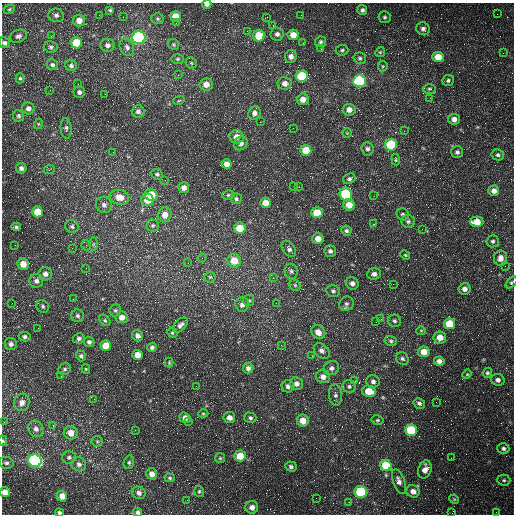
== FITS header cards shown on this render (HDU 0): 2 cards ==
NAXIS1  =                  512 /fastest changing axis
NAXIS2  =                  512 /next to fastest changing axis

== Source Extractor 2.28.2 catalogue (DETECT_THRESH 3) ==
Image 512 x 512 px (HDU 0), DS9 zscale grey, 1 PNG px = 1 image px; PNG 516 x 516 px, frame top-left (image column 1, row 512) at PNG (2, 3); each listed source drawn as its Kron ellipse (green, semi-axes under 4 px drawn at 4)
Background 1780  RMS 45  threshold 136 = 3 sigma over >= 5 px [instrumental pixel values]
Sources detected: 246; all 246 listed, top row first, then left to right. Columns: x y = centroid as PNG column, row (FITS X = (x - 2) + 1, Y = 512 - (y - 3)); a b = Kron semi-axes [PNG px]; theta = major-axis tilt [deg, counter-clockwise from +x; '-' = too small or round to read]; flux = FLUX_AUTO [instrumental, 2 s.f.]
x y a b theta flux
207 4 5 3 - 10000
9 9 6 4 31 4100
110 10 4 3 - 3600
362 10 5 4 - 7300
497 14 2 2 - 1800
56 15 8 7 - 9800
99 15 2 2 - 1500
301 15 3 2 - 2800
175 16 5 5 - 37000
123 17 2 2 - 1400
267 17 3 3 - 2300
385 17 6 6 - 5900
157 19 6 5 - 4900
79 21 6 6 - 24000
176 23 2 2 - 2100
273 25 2 2 - 1500
423 29 7 6 - 11000
247 31 2 2 - 2200
277 34 6 6 - 10000
293 35 5 5 - 32000
18 36 9 6 19 9600
51 36 3 2 - 4900
259 36 6 6 - 76000
139 37 6 6 - 610000
320 42 5 5 - 5600
4 43 6 5 - 8100
76 43 5 5 - 83000
303 43 2 2 - 1700
173 44 6 5 - 4300
107 45 7 6 - 11000
51 47 7 6 - 6500
127 47 9 7 -64 11000
321 49 3 2 - 4100
342 50 6 5 - 5900
380 52 5 4 - 3900
503 53 2 2 - 1800
291 56 6 5 - 16000
438 57 5 5 - 48000
360 58 6 5 - 6100
177 59 6 5 - 4900
191 63 6 5 - 4300
52 65 6 5 - 7400
71 65 6 5 - 7600
383 66 5 5 - 4400
178 75 3 3 - 2100
302 76 6 5 - 140000
20 78 5 4 - 4500
448 80 6 5 - 6900
360 81 6 6 - 430000
285 83 7 6 - 17000
78 84 2 2 - 1400
206 84 6 6 - 25000
430 89 6 4 1 5300
50 90 2 2 - 1500
79 92 6 5 - 8600
105 94 3 2 - 3900
430 98 3 2 - 2500
303 99 6 6 - 24000
179 100 6 3 20 3300
28 108 6 6 - 14000
349 110 6 6 - 21000
138 111 6 6 - 10000
254 113 7 6 - 16000
19 116 6 5 - 5700
454 119 6 5 - 17000
260 122 2 2 - 1900
38 124 5 3 - 3200
66 128 10 5 -86 7400
293 128 3 2 - 3300
404 131 2 2 - 1500
347 133 5 5 - 3500
236 137 7 6 - 24000
241 143 7 6 - 9100
391 145 6 6 - 150000
368 149 7 6 - 9600
306 150 5 5 - 55000
113 152 2 2 - 1500
457 152 6 6 - 7600
498 155 6 5 - 6200
396 160 6 3 -85 3900
227 164 5 5 - 21000
21 168 5 5 - 9600
49 170 6 3 20 3300
157 174 6 5 - 6100
349 179 6 5 - 7200
165 180 2 2 - 1500
293 186 2 2 - 1300
299 187 2 2 - 4800
184 188 5 5 - 17000
494 191 5 5 - 17000
346 194 7 6 - 210000
151 195 6 6 - 70000
228 195 6 5 - 4800
374 196 3 2 - 2400
119 197 10 7 -11 37000
236 199 6 5 - 6600
147 200 6 6 - 39000
266 203 5 5 - 36000
104 205 8 8 - 13000
349 205 6 5 - 37000
37 212 5 5 - 51000
317 213 5 5 - 69000
403 214 6 6 - 7400
165 215 7 7 - 26000
408 221 7 6 - 6900
477 222 7 5 -1 51000
374 224 3 3 - 1800
153 225 6 6 - 6100
16 227 4 4 - 4700
72 227 7 6 - 7600
240 228 6 5 - 58000
422 229 2 2 - 1200
346 231 5 5 - 6300
318 239 5 5 - 27000
493 241 6 6 - 7300
93 244 6 4 88 5100
15 245 2 2 - 1500
86 245 5 5 - 4800
72 248 2 2 - 1700
289 249 9 6 -53 10000
330 251 6 5 - 8700
405 255 5 4 - 4200
202 258 4 4 - 3900
500 258 7 6 - 18000
234 261 7 6 - 52000
188 263 3 3 - 1400
23 264 6 5 - 34000
505 266 2 2 - 2600
86 268 2 2 - 1300
291 271 7 6 - 8000
45 274 7 6 - 14000
374 274 7 5 7 11000
210 277 5 5 - 4600
273 278 4 4 - 3100
36 281 7 7 - 12000
352 283 6 6 - 13000
511 283 7 4 46 4600
393 284 2 2 - 1800
295 285 6 5 - 5200
465 289 6 6 - 14000
333 291 7 6 - 7200
73 299 2 2 - 1900
249 300 5 5 - 5700
12 303 2 2 - 2300
276 303 2 2 - 5800
242 304 7 7 - 17000
346 304 7 7 - 8500
43 306 7 6 - 6600
115 310 6 5 - 5200
78 316 6 6 - 6800
122 317 6 6 - 20000
381 319 3 2 - 4300
105 320 6 4 -49 4800
394 321 6 6 - 7000
376 322 2 2 - 1700
449 324 5 5 - 92000
180 325 9 5 46 11000
38 328 2 2 - 1500
421 331 5 4 - 3800
318 332 7 6 - 24000
172 333 5 4 - 4400
137 336 6 5 - 14000
25 337 6 5 - 7900
440 337 6 6 - 34000
79 338 6 5 - 8000
391 341 6 5 - 6200
89 342 5 5 - 8000
11 344 6 6 - 9800
106 345 5 5 - 45000
281 345 3 3 - 2100
152 347 5 4 - 8300
322 351 9 6 -43 14000
424 352 6 5 - 33000
137 355 5 5 - 32000
81 356 5 5 - 6800
312 356 3 2 - 1400
402 359 6 5 - 7300
439 361 5 4 - 15000
169 363 5 4 - 3100
248 368 5 5 - 11000
331 368 8 7 - 11000
65 369 6 5 - 5800
86 369 5 4 - 3400
487 373 5 4 - 5500
467 374 5 4 - 3600
61 376 3 2 - 2300
323 377 7 6 - 18000
498 380 7 6 - 12000
355 381 3 2 - 2400
373 381 6 6 - 10000
296 384 6 6 - 15000
196 386 2 2 - 1200
288 386 6 6 - 11000
349 386 7 6 - 7300
369 391 7 5 -14 57000
335 395 10 6 -85 11000
94 399 2 2 - 3100
22 402 9 7 73 19000
436 402 2 2 - 1300
419 403 6 5 - 8300
203 414 5 3 - 3100
229 417 6 5 - 17000
185 418 6 5 - 16000
250 418 6 5 - 6600
377 420 6 4 -13 4700
189 421 2 2 - 3400
303 421 6 6 - 33000
4 422 3 3 - 2200
53 425 4 4 - 2400
36 429 8 7 - 15000
135 430 2 2 - 1500
411 430 6 5 - 140000
71 433 7 6 - 30000
3 441 5 4 - 4700
97 441 5 5 - 4600
503 448 6 5 - 7600
240 456 6 5 - 51000
69 457 7 6 - 7500
220 458 5 5 - 4000
451 458 2 2 - 1300
35 461 7 6 - 540000
129 462 7 5 76 5400
6 463 7 6 - 7600
79 464 7 7 - 12000
386 465 6 5 - 98000
291 466 6 5 - 6900
425 469 9 6 73 24000
152 474 5 5 - 21000
170 478 5 4 - 4300
504 480 6 5 - 5600
399 482 13 5 -69 19000
199 491 5 4 - 4500
413 491 7 6 - 19000
5 492 5 5 - 26000
361 492 6 6 - 200000
139 493 7 6 - 14000
62 496 5 5 - 24000
316 498 2 2 - 16000
454 499 5 4 - 3300
187 500 2 2 - 1400
349 502 2 2 - 2100
252 507 6 6 - 17000
138 512 4 4 - 7200
496 512 3 2 - 2300
59 513 4 4 - 6100
452 513 2 2 - 1300
At the frame edge (FLAGS 8, measured only in part): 8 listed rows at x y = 207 4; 4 43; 511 283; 3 441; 5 492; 138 512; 59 513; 452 513